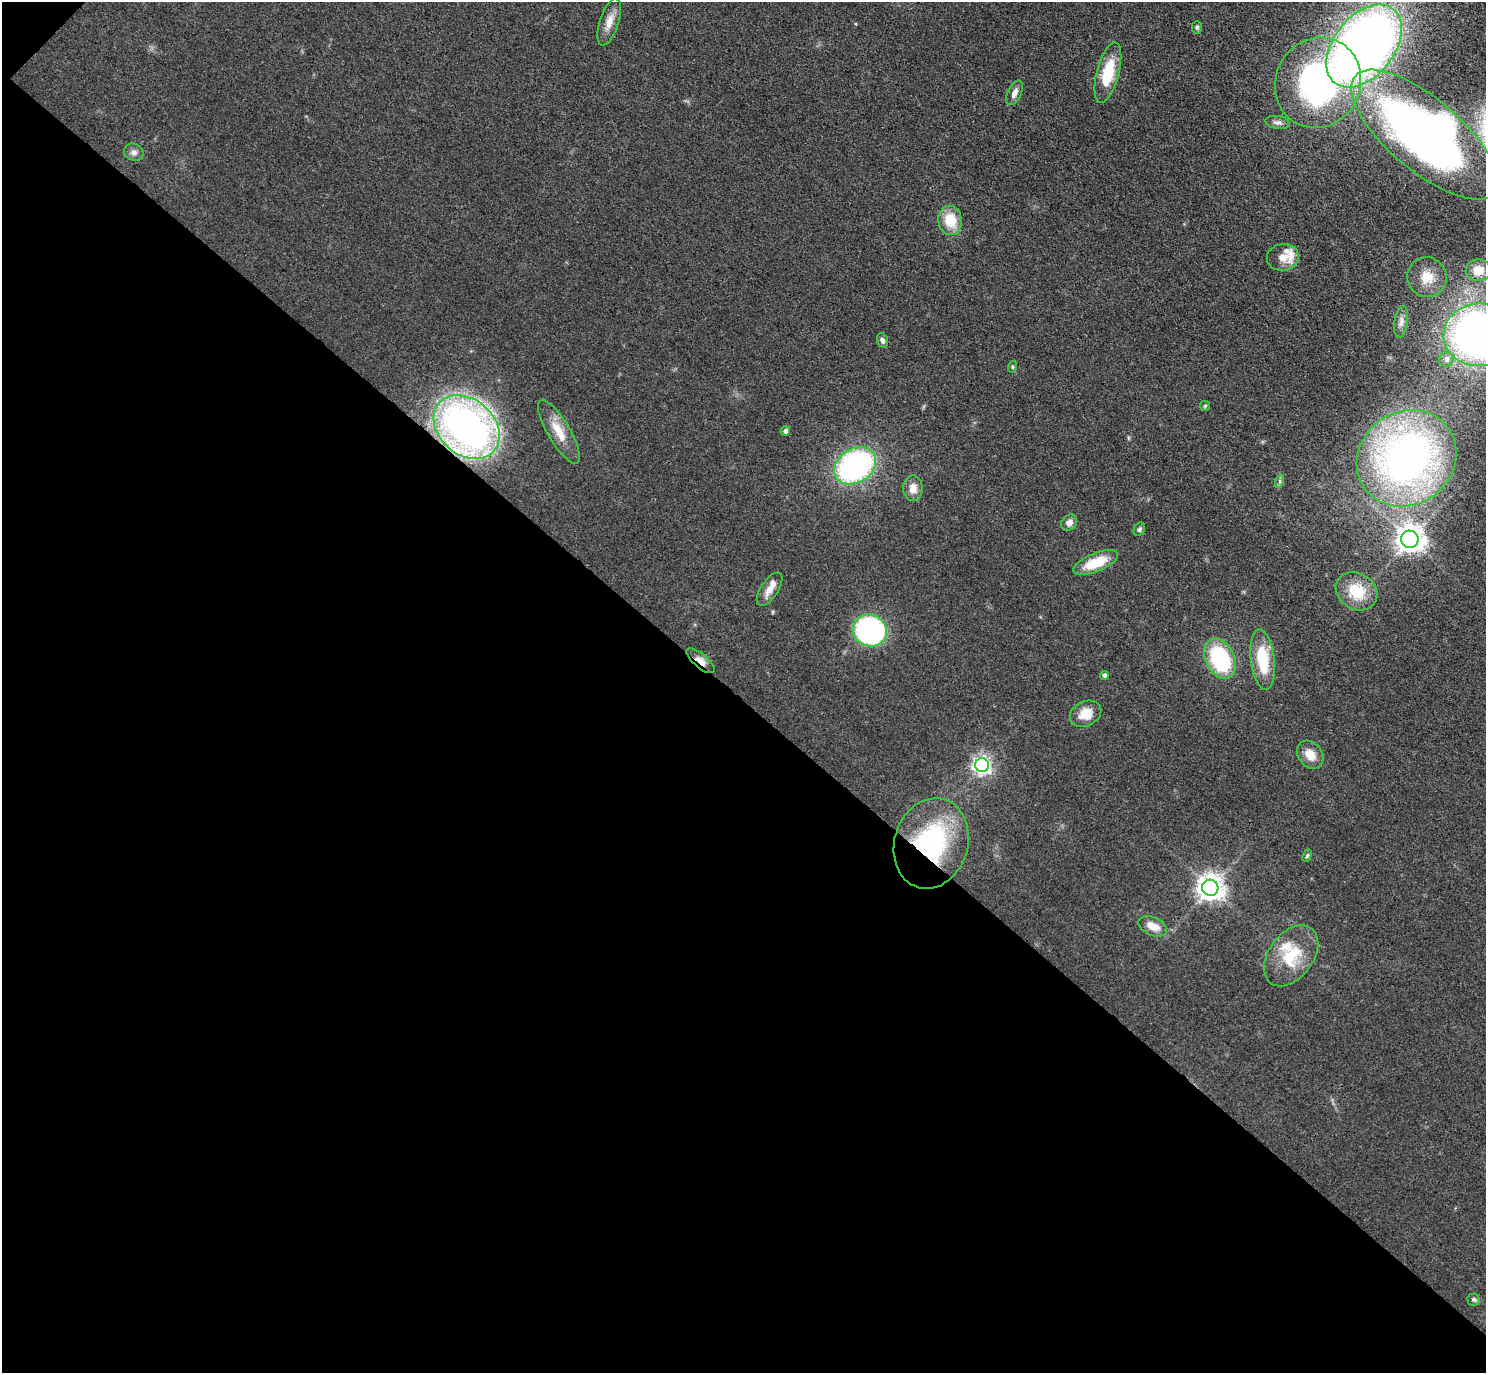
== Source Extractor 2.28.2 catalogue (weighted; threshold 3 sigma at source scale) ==
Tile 9 of 4 x 4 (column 1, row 3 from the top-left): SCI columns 42-1525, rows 1570-2940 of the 6016 x 6023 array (HDU 1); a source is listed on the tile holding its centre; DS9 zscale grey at full resolution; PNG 1488 x 1375 px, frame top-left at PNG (2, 2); each listed source drawn as its Kron ellipse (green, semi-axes under 4 px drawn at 4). Shown black and unused: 49% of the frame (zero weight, under 3 of 4 exposures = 5% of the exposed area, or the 3 px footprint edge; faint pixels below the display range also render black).
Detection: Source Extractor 2.28.2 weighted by HDU 2 'WHT'; one run over the whole footprint, this tile lists its part. Background 0.0466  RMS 0.0061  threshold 0.0272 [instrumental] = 3 sigma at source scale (4.5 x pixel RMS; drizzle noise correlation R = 1.50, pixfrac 1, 0.05/0.05 arcsec/px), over >= 5 px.
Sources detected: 51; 1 inside a brighter object's white glare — neither listed nor drawn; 4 inside a brighter listed object's ellipse — not listed separately; the other 46 listed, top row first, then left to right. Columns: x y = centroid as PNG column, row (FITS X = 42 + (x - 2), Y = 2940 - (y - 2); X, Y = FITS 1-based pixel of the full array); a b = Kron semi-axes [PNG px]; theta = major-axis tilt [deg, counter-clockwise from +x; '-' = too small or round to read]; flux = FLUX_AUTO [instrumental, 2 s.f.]
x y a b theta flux
609 22 24 9 72 6.9
1197 27 6 5 - 1
1364 46 47 30 52 540
1108 73 31 11 75 23
1318 83 46 42 62 150
1015 93 13 6 65 3.6
1278 123 12 6 -9 2.6
1425 135 91 36 -40 380
134 152 10 8 -29 2.6
950 220 15 12 -80 15
1283 257 16 13 10 6.9
1478 270 12 11 - 9.1
1427 277 20 19 - 12
1401 322 16 6 81 3.6
1480 335 36 31 0 360
882 340 7 5 -73 1.8
1446 359 7 7 - 2.6
1012 367 6 3 72 0.69
1205 406 5 4 - 0.72
467 427 36 28 -42 290
785 431 5 4 - 2.2
559 432 36 11 -59 13
1407 458 52 46 37 280
855 466 22 17 33 140
1280 481 7 4 71 1.1
913 488 13 9 -90 5.7
1069 523 9 7 46 3.2
1139 529 7 5 61 1.3
1410 539 9 8 - 640
1096 563 24 9 23 18
770 589 19 8 57 5.8
1356 591 22 18 -32 19
870 631 17 15 -25 120
1220 659 21 14 -63 54
1263 660 30 12 -83 25
700 661 17 7 -40 5.3
1104 675 4 4 - 2
1086 714 16 12 25 10
1310 755 15 11 -52 7.9
982 765 7 7 - 230
931 843 46 36 74 83
1307 856 6 4 62 0.9
1210 888 8 8 - 610
1153 926 15 9 -23 7.5
1291 956 34 22 53 26
1474 1299 6 6 - 1.2
Overlapping masked pixels (flux is a lower limit): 3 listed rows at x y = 467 427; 700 661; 931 843
Isophote crosses this tile's border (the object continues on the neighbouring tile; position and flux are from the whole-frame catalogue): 1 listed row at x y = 1480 335